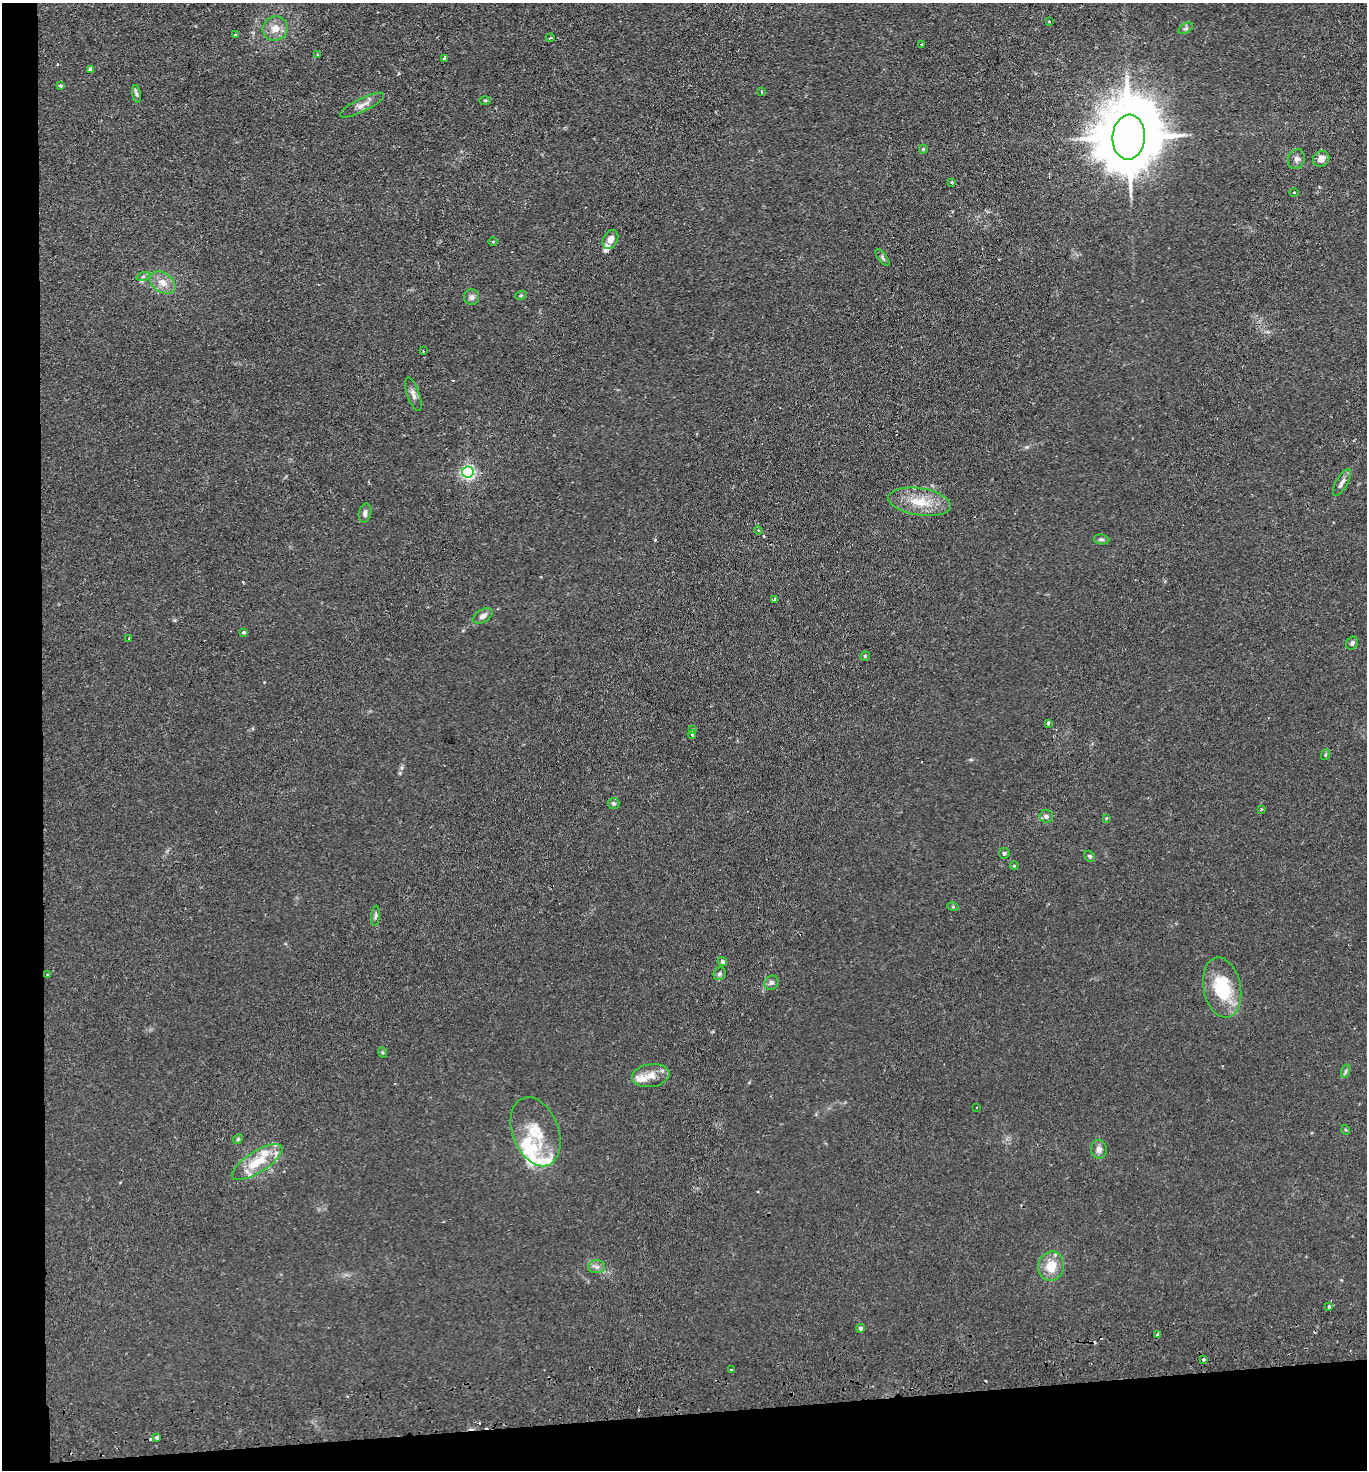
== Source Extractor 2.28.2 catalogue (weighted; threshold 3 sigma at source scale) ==
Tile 7 of 3 x 3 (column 1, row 3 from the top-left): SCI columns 125-1489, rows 56-1523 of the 4380 x 4515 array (HDU 1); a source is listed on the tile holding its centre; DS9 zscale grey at full resolution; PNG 1369 x 1472 px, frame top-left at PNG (2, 3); each listed source drawn as its Kron ellipse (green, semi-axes under 4 px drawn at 4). Shown black and unused: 7% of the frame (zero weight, under 2 of 3 exposures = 3% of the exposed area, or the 3 px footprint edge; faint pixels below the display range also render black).
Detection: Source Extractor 2.28.2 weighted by HDU 2 'WHT'; one run over the whole footprint, this tile lists its part. Background 0.0312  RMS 0.0056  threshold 0.0254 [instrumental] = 3 sigma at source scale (4.5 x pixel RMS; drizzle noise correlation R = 1.50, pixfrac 1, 0.05/0.05 arcsec/px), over >= 5 px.
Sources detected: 89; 4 cosmic-ray / hot-pixel residue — neither listed nor drawn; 9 inside a brighter listed object's ellipse — not listed separately; the other 76 listed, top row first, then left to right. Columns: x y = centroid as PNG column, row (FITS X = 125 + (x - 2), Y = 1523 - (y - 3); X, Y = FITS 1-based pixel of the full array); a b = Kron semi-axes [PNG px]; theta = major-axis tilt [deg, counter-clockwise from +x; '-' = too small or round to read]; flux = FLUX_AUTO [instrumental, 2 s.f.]
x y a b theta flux
1049 22 3 2 - 0.49
275 28 13 12 - 6
1186 28 8 4 30 1.1
235 35 4 3 - 0.55
550 38 4 3 - 0.82
922 44 3 3 - 0.86
317 54 3 2 - 0.67
445 58 4 3 - 1.3
90 69 4 4 - 1.7
61 86 4 3 - 0.79
761 92 3 3 - 1.1
136 94 9 4 -81 1.2
485 100 5 3 - 0.57
362 105 24 6 26 3.9
1129 137 22 16 86 5200
923 149 4 4 - 0.7
1296 159 10 8 68 2.2
1321 159 8 7 - 3.8
952 182 3 3 - 0.5
1294 192 5 3 - 0.45
610 239 10 7 62 4
493 242 4 3 - 0.43
882 257 10 4 -51 1.1
143 277 7 4 19 0.94
163 283 14 9 -34 5.6
521 295 6 3 19 0.67
472 297 8 7 - 2
423 351 2 2 - 0.45
413 394 18 6 -71 2.7
468 472 6 5 - 130
1342 482 15 6 60 2.6
919 502 31 13 -9 14
365 513 9 6 76 2.1
758 530 4 3 - 0.58
1101 539 8 5 -7 1
774 599 3 3 - 9.4
483 616 11 6 32 2.3
244 632 4 3 - 0.74
129 638 3 3 - 0.66
1352 643 7 5 53 1.6
865 656 5 4 - 0.84
1048 723 4 3 - 1.7
692 730 3 3 - 0.96
692 735 4 3 - 0.55
1325 755 5 3 - 0.58
614 803 6 5 - 1.1
1261 809 3 2 - 0.59
1046 816 7 6 - 2
1106 818 4 3 - 0.56
1004 853 5 5 - 0.94
1090 856 6 5 - 0.92
1014 866 4 3 - 0.42
953 907 5 3 - 0.53
375 916 10 4 84 1.1
722 961 5 4 - 1.4
720 974 6 5 - 1.7
47 975 3 3 - 0.53
771 983 7 6 - 1.5
1222 988 30 18 -79 30
382 1052 5 3 - 0.64
1346 1071 7 4 71 0.99
651 1076 19 11 8 6.4
976 1108 2 2 - 0.43
1346 1130 5 3 - 0.51
536 1132 36 23 -70 19
238 1139 5 4 - 0.67
1099 1149 9 8 - 2.8
257 1162 29 10 32 15
1051 1266 15 13 77 10
597 1267 8 6 0 2
1329 1306 4 3 - 1.6
861 1328 4 4 - 1.4
1158 1334 4 3 - 3.5
1203 1359 3 3 - 0.72
731 1369 3 2 - 0.66
157 1437 3 3 - 1.6